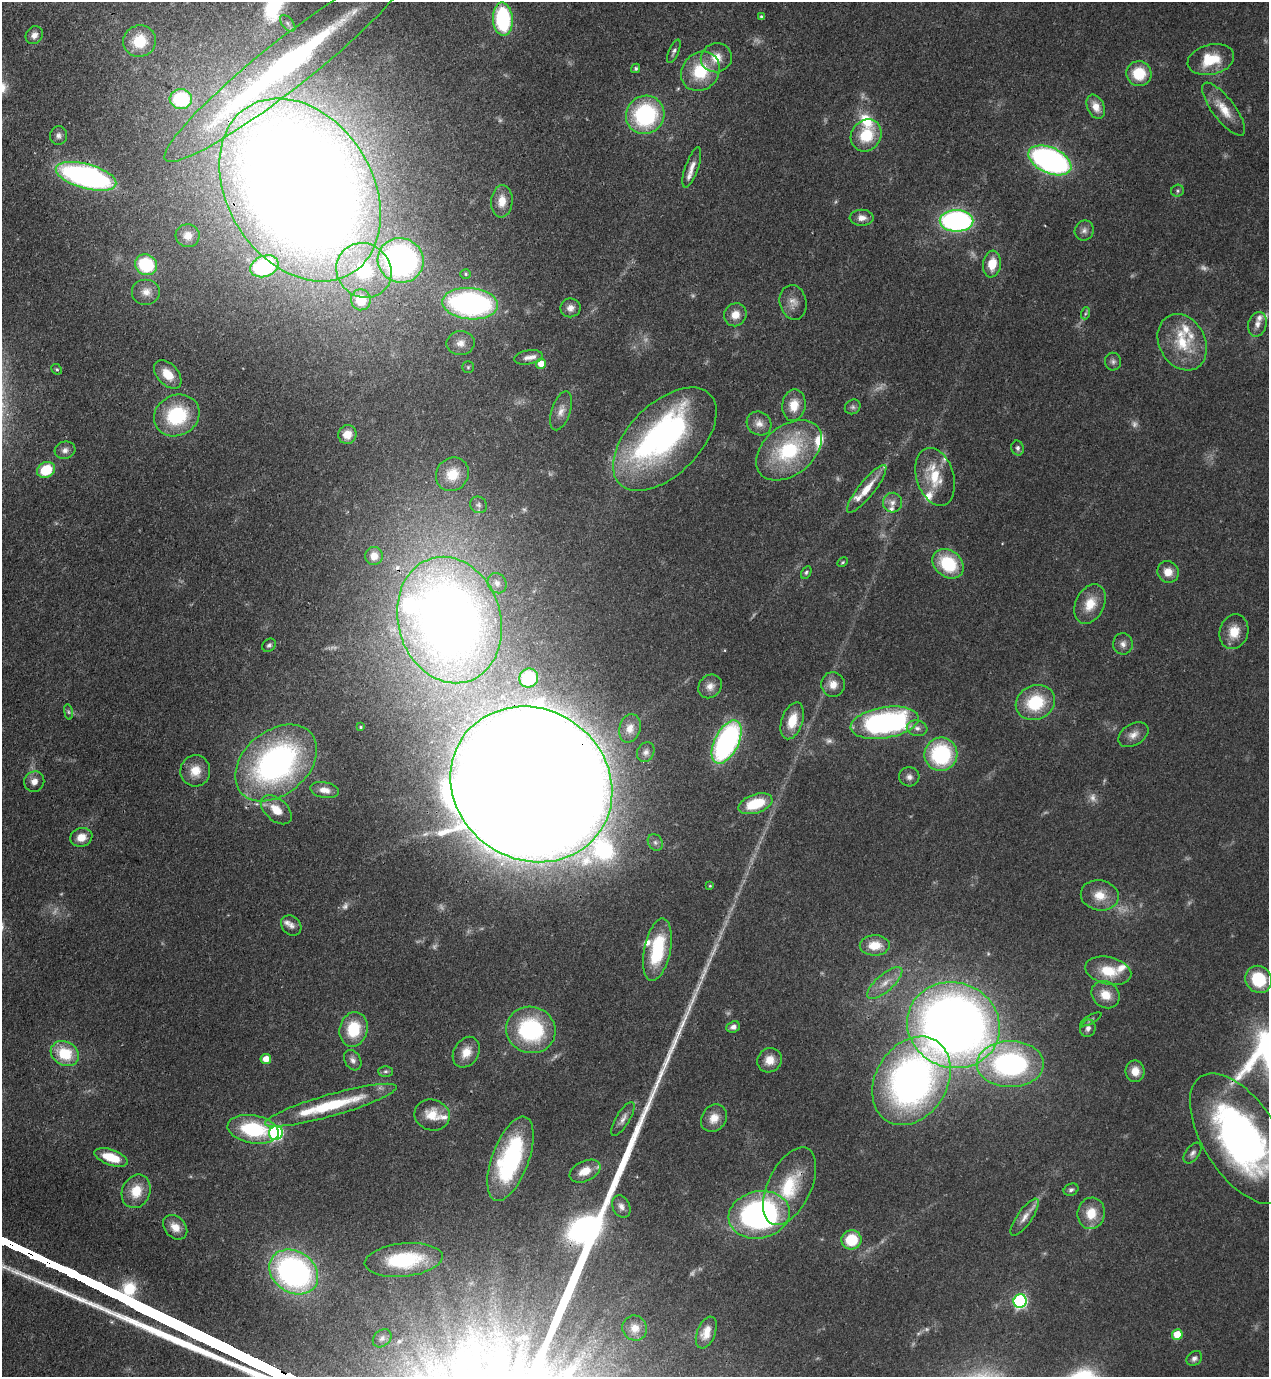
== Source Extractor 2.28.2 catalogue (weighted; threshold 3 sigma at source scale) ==
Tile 11 of 4 x 4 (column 3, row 3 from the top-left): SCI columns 2885-4151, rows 1416-2790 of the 5638 x 5579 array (HDU 1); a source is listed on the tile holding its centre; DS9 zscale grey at full resolution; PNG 1271 x 1379 px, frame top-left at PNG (2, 2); each listed source drawn as its Kron ellipse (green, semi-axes under 4 px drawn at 4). Shown black and unused: <1% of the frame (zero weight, under 3 of 4 exposures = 7% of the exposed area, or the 3 px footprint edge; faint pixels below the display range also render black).
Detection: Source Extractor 2.28.2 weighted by HDU 2 'WHT'; one run over the whole footprint, this tile lists its part. Background 0.0512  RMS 0.0033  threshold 0.0147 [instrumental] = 3 sigma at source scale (4.5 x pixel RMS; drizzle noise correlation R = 1.50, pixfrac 1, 0.05/0.05 arcsec/px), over >= 5 px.
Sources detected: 196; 20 too faint to see at this stretch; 5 inside a brighter object's white glare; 1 cosmic-ray / hot-pixel residue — neither listed nor drawn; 17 inside a brighter listed object's ellipse — not listed separately; the other 153 listed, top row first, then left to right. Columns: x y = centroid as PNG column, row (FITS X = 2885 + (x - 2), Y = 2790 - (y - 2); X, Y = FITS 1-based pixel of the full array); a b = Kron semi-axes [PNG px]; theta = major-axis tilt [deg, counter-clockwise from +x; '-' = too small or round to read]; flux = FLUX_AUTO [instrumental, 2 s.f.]
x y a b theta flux
761 17 4 4 - 0.56
503 19 16 10 -87 34
288 23 10 5 -50 1.2
34 35 9 8 - 1.8
140 41 16 15 - 11
674 51 12 5 67 1
716 58 16 14 21 5.7
1211 60 24 15 13 11
288 64 155 24 38 110
636 68 5 4 - 0.66
700 71 21 18 50 15
1139 74 12 12 - 11
181 99 11 10 - 21
1096 107 13 8 -66 3.9
1224 109 32 11 -53 6.9
645 115 20 19 - 39
866 135 17 14 54 11
58 136 9 8 - 1.4
1050 160 23 13 -24 110
692 167 21 6 71 2.7
86 176 31 12 -15 110
300 190 98 72 -57 980
1178 191 6 6 - 0.78
502 201 16 10 85 4.8
862 218 12 8 -1 2.4
956 221 17 11 0 84
1084 230 10 9 - 1.7
188 236 12 11 - 3.3
401 260 23 22 - 110
992 264 13 9 82 6.5
146 265 11 10 - 21
264 266 14 10 21 38
364 270 28 26 -43 28
466 274 5 4 - 0.47
146 292 14 13 - 3.5
361 300 10 10 - 10
793 302 17 13 -77 3.4
470 304 28 15 -5 91
570 308 10 9 - 2.1
1086 313 6 4 70 0.57
735 315 12 11 - 3.7
1257 324 12 9 75 2.3
1182 342 29 23 -62 14
461 343 14 12 10 3.1
528 357 14 7 10 2
1113 362 9 8 - 1.2
541 364 5 5 - 4.6
468 367 5 5 - 0.55
57 369 6 4 -42 0.53
168 374 17 10 -47 5.9
794 405 16 11 81 6
853 407 8 7 - 0.98
561 411 20 9 72 3
177 415 23 20 28 24
759 423 13 11 -35 2.9
347 435 9 9 - 3.6
665 439 64 35 45 100
1018 448 7 6 - 1
65 450 10 8 16 1.7
789 450 37 24 39 30
46 470 9 7 27 12
452 474 17 16 - 8.5
935 477 30 18 -73 12
867 489 30 8 51 6.7
892 503 10 9 - 2
478 505 9 8 - 1.2
374 556 9 8 - 2.8
843 562 6 4 28 0.43
948 564 17 13 -38 18
806 572 7 4 60 0.66
1168 572 11 10 - 4
497 583 10 9 - 1.9
1090 604 21 14 64 7.2
449 620 64 51 -73 350
1234 632 18 14 74 6.2
1123 644 10 10 - 1.9
269 645 7 6 - 0.82
529 678 9 9 - 10
833 684 12 11 - 3.7
710 686 13 11 48 2.6
1035 703 20 17 25 16
68 712 8 4 -81 0.61
792 721 19 10 71 7.1
885 723 34 15 9 83
361 727 4 3 - 0.44
630 728 14 10 74 2.7
917 728 10 7 -8 1.8
1133 735 16 10 31 2.9
727 742 23 12 64 73
646 752 10 8 63 1.4
941 754 17 16 - 33
276 763 46 32 40 100
195 771 15 15 - 5.7
909 777 10 9 - 1.8
34 782 10 10 - 2.5
531 784 83 75 -34 3900
324 790 14 7 -11 3.1
755 804 18 9 19 13
276 810 18 11 -41 6
81 837 11 9 19 4.1
655 842 9 7 -58 1.2
710 886 3 3 - 0.35
1100 895 19 15 -11 6.1
291 926 11 9 -46 1.7
875 945 15 10 1 6.2
657 950 32 13 79 22
1108 971 23 13 -13 9.7
1259 979 14 12 -52 16
885 983 22 8 41 4.2
1106 995 15 12 -40 5.7
1091 1019 12 4 30 0.73
953 1025 47 42 -19 360
733 1027 7 5 22 1.3
1088 1028 9 7 69 1.6
354 1029 17 14 76 13
531 1030 25 23 -19 36
466 1052 16 12 58 4.7
65 1053 15 11 -28 13
266 1059 5 5 - 3.8
353 1060 11 8 -59 1.5
770 1060 13 11 45 4.2
1010 1064 33 23 1 66
386 1071 7 5 1 0.75
1135 1071 11 9 -82 4.1
911 1081 47 36 58 150
331 1105 68 11 16 24
432 1115 18 15 -18 6.2
714 1118 14 12 54 4.4
623 1119 19 7 59 2.1
253 1129 26 14 -9 24
276 1133 7 6 - 56
1241 1139 74 37 -57 140
1193 1153 12 7 53 1.4
111 1157 17 7 -19 8.7
510 1159 44 18 70 43
585 1171 16 10 25 4.9
789 1186 42 21 64 18
1071 1190 7 6 - 0.97
136 1191 17 14 67 7.1
621 1206 12 8 -64 1.9
1091 1213 16 13 82 7.1
759 1215 31 23 11 99
1025 1217 22 7 55 3
175 1227 14 10 -46 3.8
851 1240 10 9 - 12
404 1260 39 16 6 24
294 1272 26 20 -34 110
1020 1301 7 6 - 65
635 1328 13 12 - 3.1
706 1332 17 9 68 4.2
1177 1335 5 5 - 10
382 1338 10 8 43 1.5
1194 1358 8 6 38 1.3
Overlapping masked pixels (flux is a lower limit): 4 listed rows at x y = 288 64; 300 190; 531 784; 789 1186
Isophote crosses this tile's border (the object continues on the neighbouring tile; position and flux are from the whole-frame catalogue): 1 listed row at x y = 1241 1139